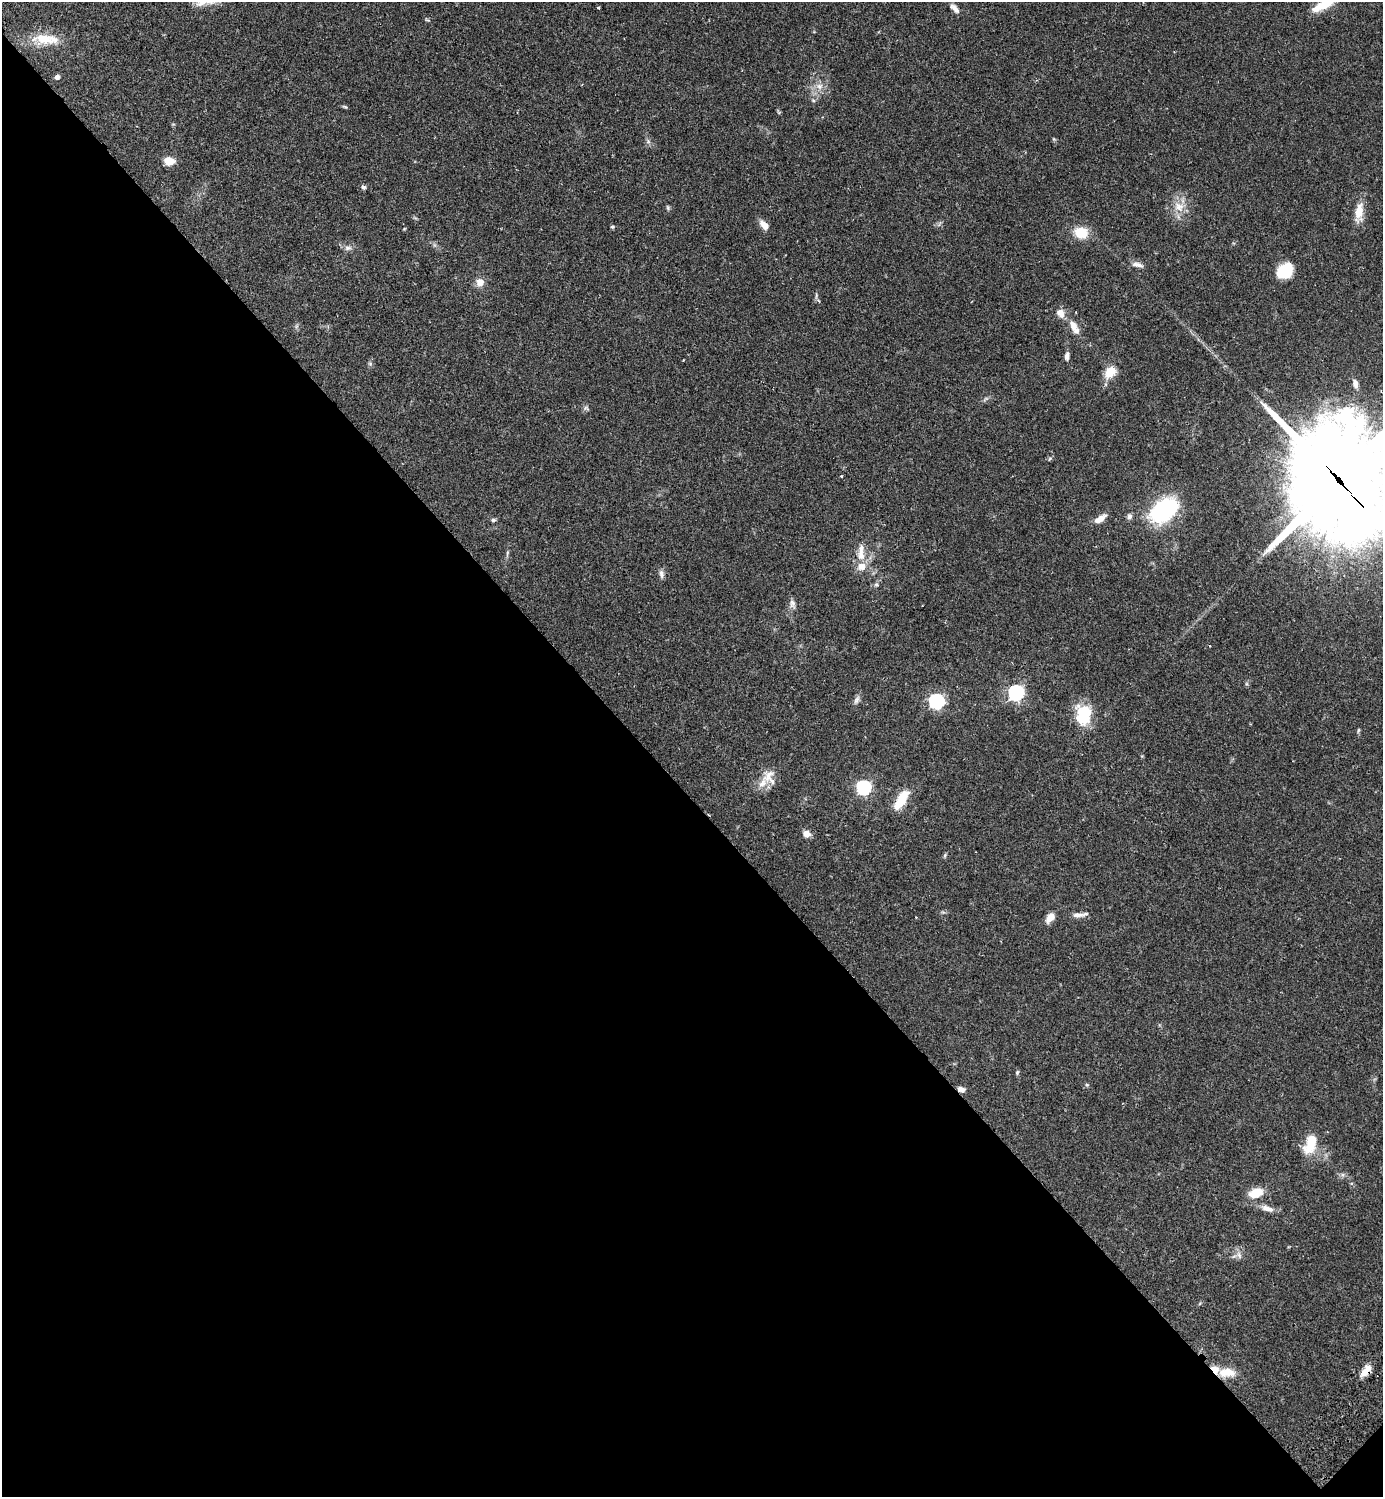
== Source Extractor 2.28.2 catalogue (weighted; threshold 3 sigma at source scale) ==
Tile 14 of 4 x 4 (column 2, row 4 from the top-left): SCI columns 1726-3106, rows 45-1539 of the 6072 x 6072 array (HDU 1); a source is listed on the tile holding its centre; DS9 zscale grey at full resolution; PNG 1385 x 1499 px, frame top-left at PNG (2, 2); no overlay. Shown black and unused: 47% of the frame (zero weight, under 2 of 3 exposures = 3% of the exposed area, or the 3 px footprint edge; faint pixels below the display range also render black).
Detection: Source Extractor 2.28.2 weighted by HDU 2 'WHT'; one run over the whole footprint, this tile lists its part. Background 0.0707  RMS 0.0052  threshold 0.0235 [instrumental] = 3 sigma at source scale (4.5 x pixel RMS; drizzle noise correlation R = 1.50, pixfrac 1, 0.05/0.05 arcsec/px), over >= 5 px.
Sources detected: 70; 5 inside a brighter listed object's ellipse — not listed separately; the other 65 listed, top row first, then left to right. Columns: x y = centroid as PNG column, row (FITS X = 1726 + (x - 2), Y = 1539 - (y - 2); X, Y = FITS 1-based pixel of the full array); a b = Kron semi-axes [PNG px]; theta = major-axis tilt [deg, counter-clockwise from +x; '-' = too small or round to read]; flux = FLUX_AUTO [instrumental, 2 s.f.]
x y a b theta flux
202 3 19 8 18 4.7
1324 4 25 10 24 10
598 7 3 3 - 0.9
954 8 14 6 -47 2.6
43 39 31 15 -6 14
57 77 6 5 - 1.9
819 86 10 9 - 3.6
345 107 6 4 -28 0.66
1054 139 6 4 -71 0.56
169 161 10 7 -6 7.3
363 187 6 6 - 1.1
668 207 7 5 -71 0.78
1179 207 16 13 -31 7.2
1359 212 27 10 82 7.8
764 225 12 7 -45 4.4
612 227 5 4 - 0.66
404 229 5 3 - 0.41
1081 233 14 11 -12 12
348 248 10 6 7 1.9
1138 265 13 7 -21 2.5
1285 271 17 14 38 15
480 282 9 9 - 4.5
816 295 9 3 85 0.87
1061 313 12 9 -70 3.9
1074 327 20 8 -62 5.8
1067 356 10 5 81 2
683 360 3 2 - 0.4
370 364 6 6 - 0.9
1110 372 14 11 48 8.7
1355 384 12 6 -73 2.4
986 399 11 3 35 0.9
586 408 9 5 -28 1.1
1050 459 7 4 44 0.73
841 476 3 3 - 0.63
1338 479 46 33 -53 10000
1164 510 28 17 36 65
1129 516 8 6 59 1.5
1100 519 16 7 31 4.6
493 520 6 4 14 0.91
861 552 28 9 87 6.6
507 553 9 3 77 0.92
661 574 11 6 -80 1.9
876 584 6 5 - 0.9
793 604 12 8 -80 2.3
1016 693 7 7 - 120
857 699 11 6 55 1.8
936 701 6 6 - 100
1084 715 24 18 88 19
1358 730 7 3 81 0.69
768 776 23 13 51 7.4
864 787 6 6 - 97
901 800 25 9 58 11
806 834 8 7 - 3.8
945 855 6 4 79 0.75
1078 915 17 6 -1 3
1050 918 11 7 49 5.2
1017 1072 6 5 - 0.7
1087 1085 5 4 - 0.62
961 1089 8 5 -16 2.8
1310 1144 25 13 69 13
1256 1193 16 10 20 9.8
1267 1208 17 7 -20 4
1239 1255 12 5 -69 1.9
1366 1371 16 7 51 5.7
1227 1372 23 12 -1 11
Overlapping masked pixels (flux is a lower limit): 3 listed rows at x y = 1338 479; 961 1089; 1366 1371
Isophote crosses this tile's border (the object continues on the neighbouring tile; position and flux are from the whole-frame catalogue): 3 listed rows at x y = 202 3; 1324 4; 1338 479